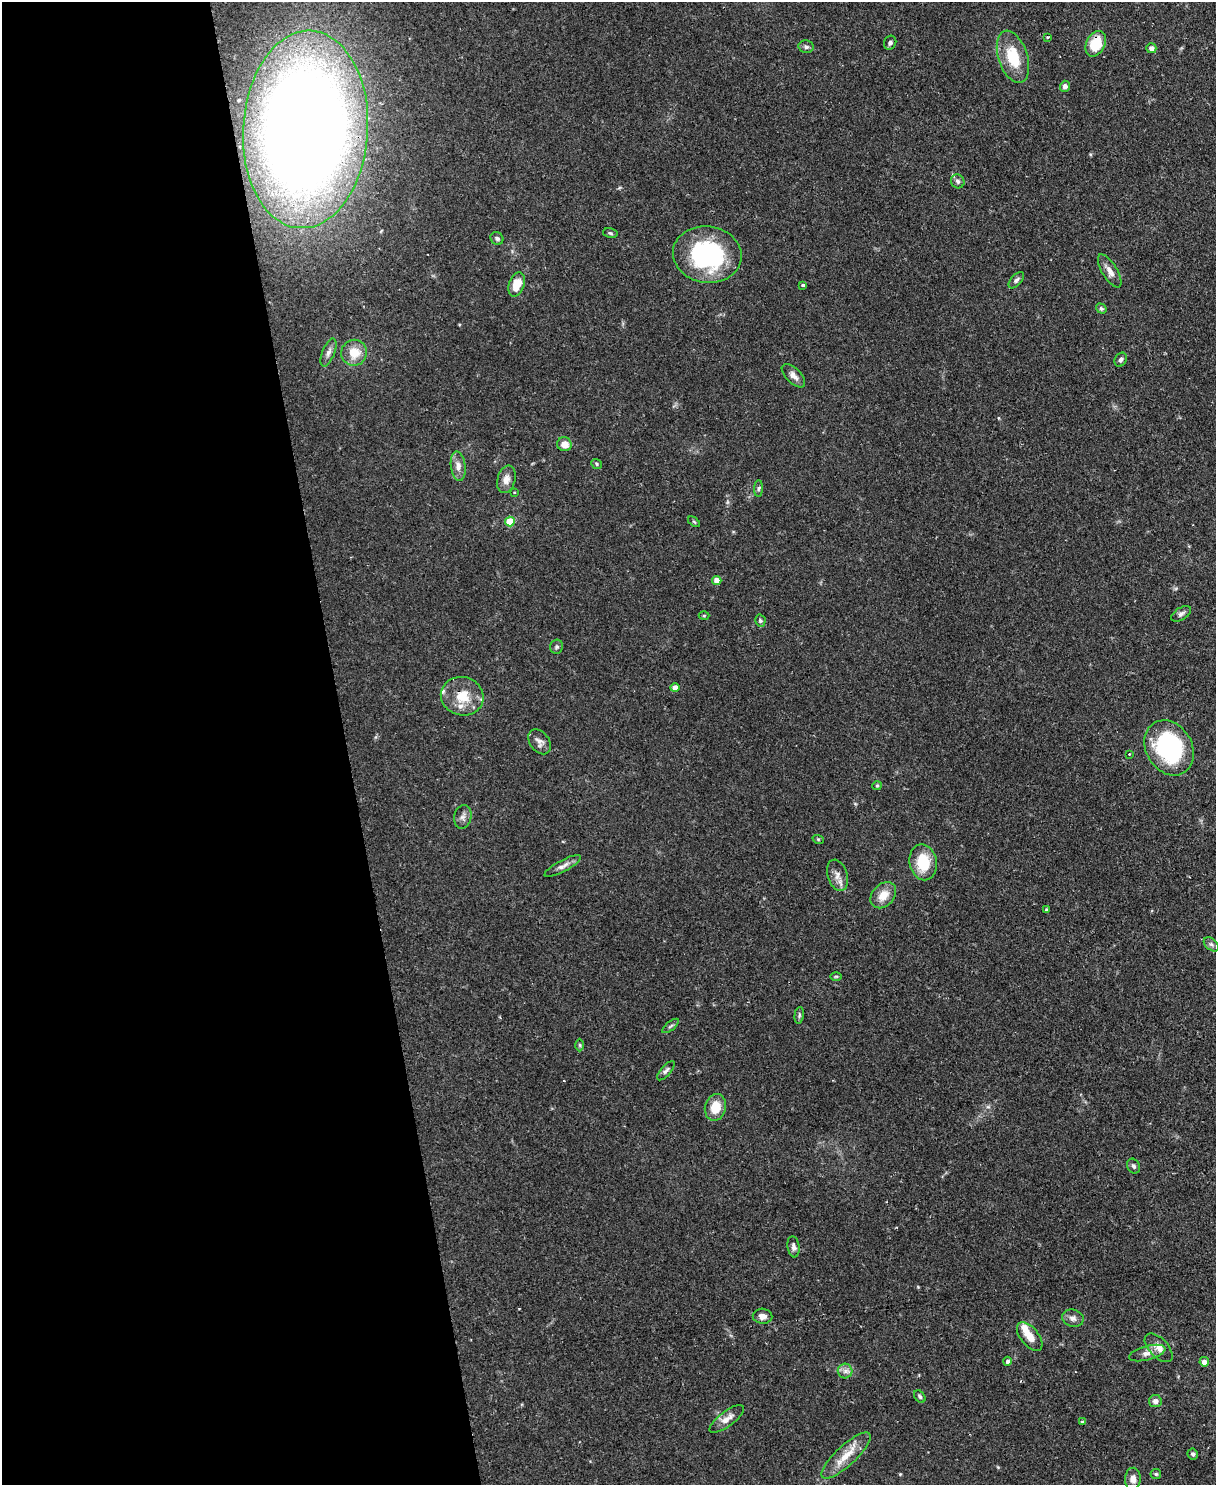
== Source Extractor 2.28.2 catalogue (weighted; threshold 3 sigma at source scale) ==
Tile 5 of 4 x 3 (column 1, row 2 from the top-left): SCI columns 1-1214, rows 1620-3102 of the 4856 x 4838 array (HDU 1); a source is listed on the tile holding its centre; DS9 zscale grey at full resolution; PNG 1218 x 1487 px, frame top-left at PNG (2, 2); each listed source drawn as its Kron ellipse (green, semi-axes under 4 px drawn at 4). Shown black and unused: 28% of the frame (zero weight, under 2 of 3 exposures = <1% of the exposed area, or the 3 px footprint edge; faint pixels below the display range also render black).
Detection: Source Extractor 2.28.2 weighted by HDU 2 'WHT'; one run over the whole footprint, this tile lists its part. Background 0.0859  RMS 0.006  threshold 0.0271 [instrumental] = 3 sigma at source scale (4.5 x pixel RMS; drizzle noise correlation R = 1.50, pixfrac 1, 0.05/0.05 arcsec/px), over >= 5 px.
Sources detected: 78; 2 cosmic-ray / hot-pixel residue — neither listed nor drawn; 4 inside a brighter listed object's ellipse — not listed separately; the other 72 listed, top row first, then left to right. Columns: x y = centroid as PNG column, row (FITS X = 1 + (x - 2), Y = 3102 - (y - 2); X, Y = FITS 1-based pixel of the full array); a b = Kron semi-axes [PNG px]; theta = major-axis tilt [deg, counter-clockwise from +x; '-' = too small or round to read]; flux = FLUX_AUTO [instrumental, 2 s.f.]
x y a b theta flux
1047 37 3 3 - 1
890 43 7 6 - 1.6
1096 44 13 9 64 16
806 47 7 6 - 1.7
1151 48 5 5 - 2.7
1013 57 27 14 -72 22
1065 86 5 5 - 2.1
305 129 99 62 87 930
958 181 7 6 - 1.7
610 233 7 4 -12 1
497 238 7 6 - 1.5
707 254 34 28 -8 81
1110 271 19 7 -59 4.7
1016 280 10 5 47 1.6
517 284 12 7 70 10
803 285 4 3 - 1.5
1101 309 6 4 -34 1
328 352 15 6 68 3
354 353 13 13 - 10
1121 360 7 5 57 1.8
793 376 15 7 -45 3.8
564 444 7 7 - 5.9
596 464 6 4 -39 0.85
458 466 15 7 -83 4.3
506 479 14 9 75 4.5
759 488 8 4 89 1.1
515 492 3 2 - 0.67
510 521 5 5 - 20
694 522 7 3 -37 0.76
717 580 4 4 - 6.6
1181 614 11 6 32 2
704 616 5 3 - 0.57
760 621 6 5 - 1.1
557 647 7 6 - 1.2
675 688 5 4 - 5.1
462 696 21 19 -15 16
539 742 14 9 -53 3.4
1169 748 29 23 -59 79
1129 754 2 2 - 0.39
877 786 5 4 - 0.7
463 817 12 8 77 2.9
818 839 6 3 -18 0.67
923 862 18 13 -78 19
563 866 20 6 28 3.4
838 875 16 10 -72 4.9
883 895 15 11 47 8.6
1046 910 4 3 - 0.74
1211 944 8 5 -41 1.5
836 976 6 4 1 0.76
799 1015 8 4 82 1.3
671 1026 10 3 40 1.1
580 1045 6 4 -89 0.85
666 1071 12 5 49 1.8
715 1107 13 10 76 11
1134 1166 8 6 -65 1.6
793 1247 11 6 -82 2.3
762 1316 10 7 -4 3.6
1073 1318 11 8 -13 2.9
1030 1336 17 9 -51 7.5
1159 1348 17 9 -46 4.8
1147 1353 19 7 15 4.5
1007 1361 4 4 - 1.6
1204 1362 5 4 - 3.6
845 1371 7 7 - 2.5
920 1397 7 5 -52 1.2
1155 1401 6 6 - 2.6
727 1419 21 7 37 5.4
1082 1422 3 3 - 1.1
1193 1454 5 5 - 1.3
846 1456 32 10 43 12
1156 1474 5 5 - 0.93
1133 1479 11 8 87 3.9
Overlapping masked pixels (flux is a lower limit): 3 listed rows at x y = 1096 44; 305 129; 462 696